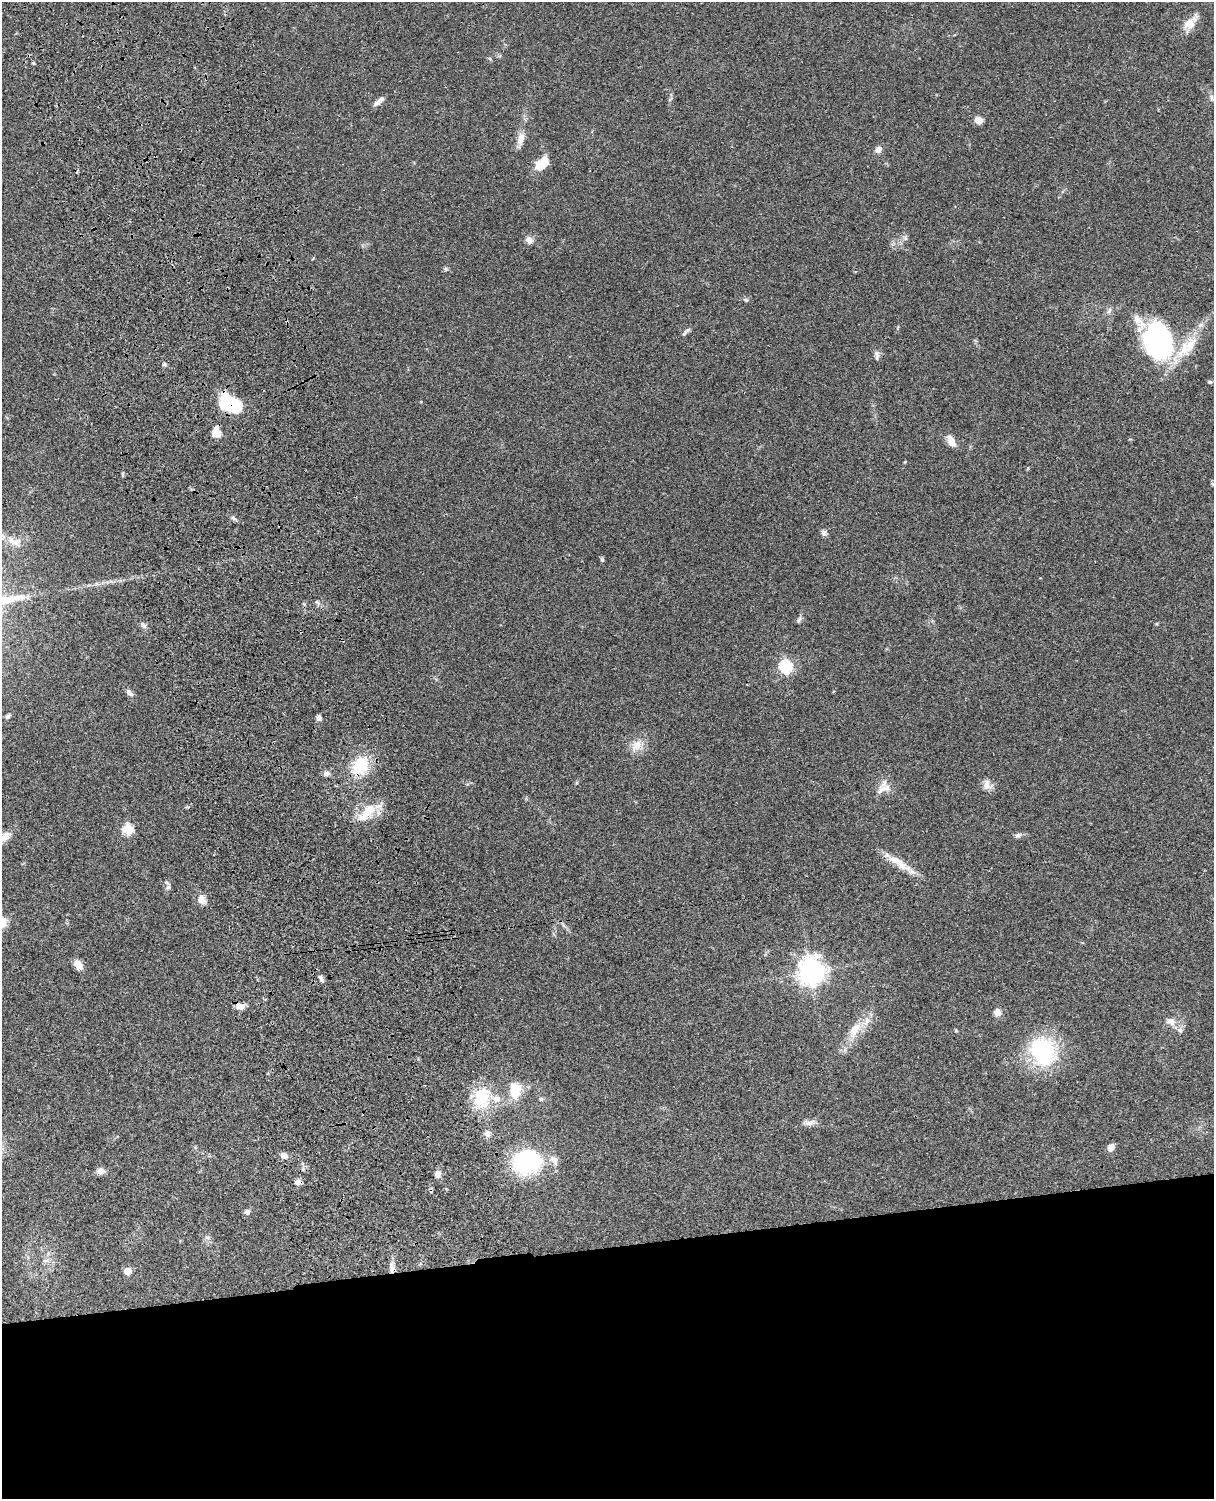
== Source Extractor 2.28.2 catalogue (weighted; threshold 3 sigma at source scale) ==
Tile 11 of 4 x 3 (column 3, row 3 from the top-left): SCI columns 2548-3759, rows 278-1774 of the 5091 x 4931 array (HDU 1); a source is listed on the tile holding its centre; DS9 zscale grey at full resolution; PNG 1216 x 1501 px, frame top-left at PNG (2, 2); no overlay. Shown black and unused: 17% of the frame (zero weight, under 3 of 4 exposures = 6% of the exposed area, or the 3 px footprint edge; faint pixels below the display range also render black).
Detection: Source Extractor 2.28.2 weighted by HDU 2 'WHT'; one run over the whole footprint, this tile lists its part. Background 0.0755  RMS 0.0058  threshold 0.026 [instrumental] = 3 sigma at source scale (4.5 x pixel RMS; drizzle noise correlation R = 1.50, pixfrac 1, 0.05/0.05 arcsec/px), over >= 5 px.
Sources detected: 77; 1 cosmic-ray / hot-pixel residue — not listed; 6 inside a brighter listed object's ellipse — not listed separately; the other 70 listed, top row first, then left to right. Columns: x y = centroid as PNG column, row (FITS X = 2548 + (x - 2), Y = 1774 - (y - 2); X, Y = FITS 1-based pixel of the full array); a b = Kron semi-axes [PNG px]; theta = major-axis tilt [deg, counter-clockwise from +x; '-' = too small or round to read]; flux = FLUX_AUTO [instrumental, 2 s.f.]
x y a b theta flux
1189 24 16 13 35 7.1
490 59 6 4 -72 0.67
33 63 4 3 - 0.76
1212 98 8 5 -84 1.6
377 103 12 7 33 2.4
978 120 8 7 - 4.4
521 139 16 9 74 4.9
878 149 8 6 49 3.2
542 164 17 10 46 11
905 238 6 6 - 1.3
529 240 10 8 -43 3
446 269 5 5 - 0.95
746 300 7 4 -34 0.78
686 332 14 4 49 1.5
1158 340 40 30 -72 91
877 354 11 6 -74 2
1210 382 6 4 18 0.86
230 405 21 12 -23 40
216 432 12 8 87 6.2
951 441 16 8 -63 4.6
905 462 5 3 - 0.43
233 518 8 4 -36 1.3
824 532 8 7 - 1.6
15 541 23 10 -14 6.1
602 560 6 5 - 0.74
799 619 9 5 63 1.2
143 626 9 6 -44 1.7
785 666 6 6 - 82
129 693 11 6 -45 2.2
8 716 7 5 48 1.2
319 718 6 5 - 2.2
636 745 17 11 50 6.3
360 766 18 13 68 25
326 773 7 7 - 1.9
987 785 14 10 -85 3.9
883 789 23 10 25 5.8
367 811 27 14 43 13
128 829 5 5 - 40
1018 835 9 6 31 1.6
4 837 18 10 41 5.8
902 866 29 10 -32 9.4
168 887 6 6 - 1.5
201 899 11 9 -70 4.7
78 965 10 7 -50 5.7
811 972 9 8 - 540
321 978 11 5 -58 1.8
239 1006 11 8 -13 3.6
997 1012 9 8 - 3.2
1171 1021 12 9 -16 4.3
855 1030 24 11 58 10
1180 1030 8 6 -21 1.6
1042 1052 28 22 -56 57
515 1091 19 12 -88 13
482 1097 30 21 81 22
541 1099 5 5 - 0.84
810 1123 16 7 12 3
487 1133 9 8 - 2.7
1111 1147 7 6 - 4.3
284 1155 9 6 -27 3.1
554 1160 15 8 -58 4.2
527 1162 22 20 8 70
100 1171 10 7 1 2.9
437 1174 7 7 - 3
298 1182 8 6 -2 2.4
431 1190 7 4 -73 0.92
247 1212 7 7 - 1.8
207 1237 7 4 -2 1.1
45 1260 9 4 9 1.5
392 1269 14 7 -82 3.5
128 1271 5 5 - 12
Overlapping masked pixels (flux is a lower limit): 6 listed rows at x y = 230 405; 360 766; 239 1006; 298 1182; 431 1190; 392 1269
Isophote crosses this tile's border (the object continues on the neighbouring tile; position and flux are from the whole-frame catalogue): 1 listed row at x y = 4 837